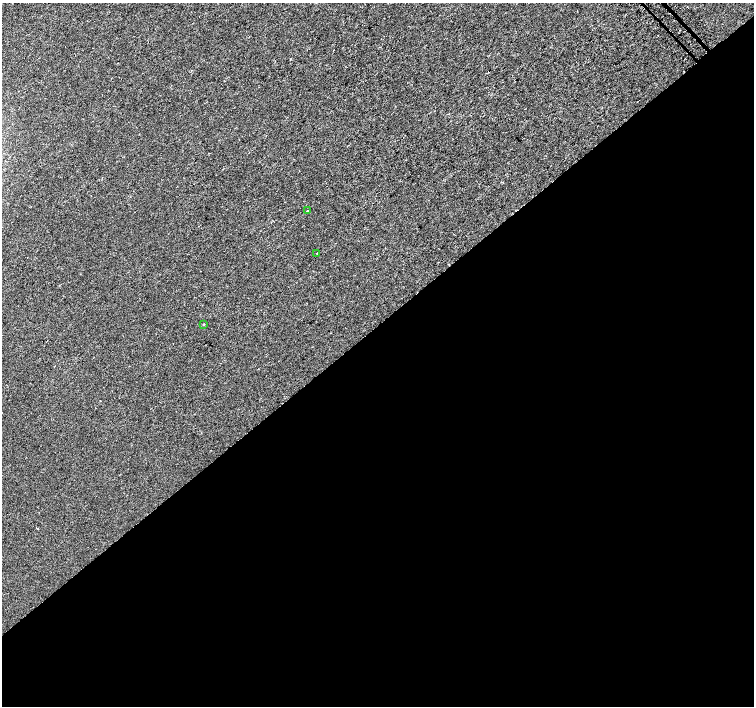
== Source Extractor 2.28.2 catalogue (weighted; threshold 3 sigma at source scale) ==
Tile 15 of 4 x 4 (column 3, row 4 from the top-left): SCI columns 3037-4539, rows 232-1638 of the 6063 x 6024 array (HDU 1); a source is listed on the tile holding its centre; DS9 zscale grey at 2 x 2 block average (1 PNG px = mean of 2 x 2 image px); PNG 756 x 708 px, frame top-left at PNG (2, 3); each listed source drawn as its Kron ellipse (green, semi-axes under 4 px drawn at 4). Shown black and unused: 54% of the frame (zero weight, under 2 of 3 exposures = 2% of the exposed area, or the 3 px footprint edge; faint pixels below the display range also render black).
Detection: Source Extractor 2.28.2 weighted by HDU 2 'WHT'; one run over the whole footprint, this tile lists its part. Background -9.48e-05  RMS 0.003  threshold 0.0133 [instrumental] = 3 sigma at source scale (4.5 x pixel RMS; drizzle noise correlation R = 1.50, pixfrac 1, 0.0396/0.0396 arcsec/px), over >= 5 px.
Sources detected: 4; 1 cosmic-ray / hot-pixel residue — neither listed nor drawn; the other 3 listed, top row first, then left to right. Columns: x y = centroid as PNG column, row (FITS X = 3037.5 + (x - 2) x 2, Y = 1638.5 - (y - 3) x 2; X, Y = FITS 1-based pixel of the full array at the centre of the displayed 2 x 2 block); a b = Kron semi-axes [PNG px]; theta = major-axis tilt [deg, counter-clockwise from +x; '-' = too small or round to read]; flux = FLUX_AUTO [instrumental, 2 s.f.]
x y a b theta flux
307 211 2 2 - 0.44
316 253 2 2 - 0.41
203 324 3 2 - 0.5